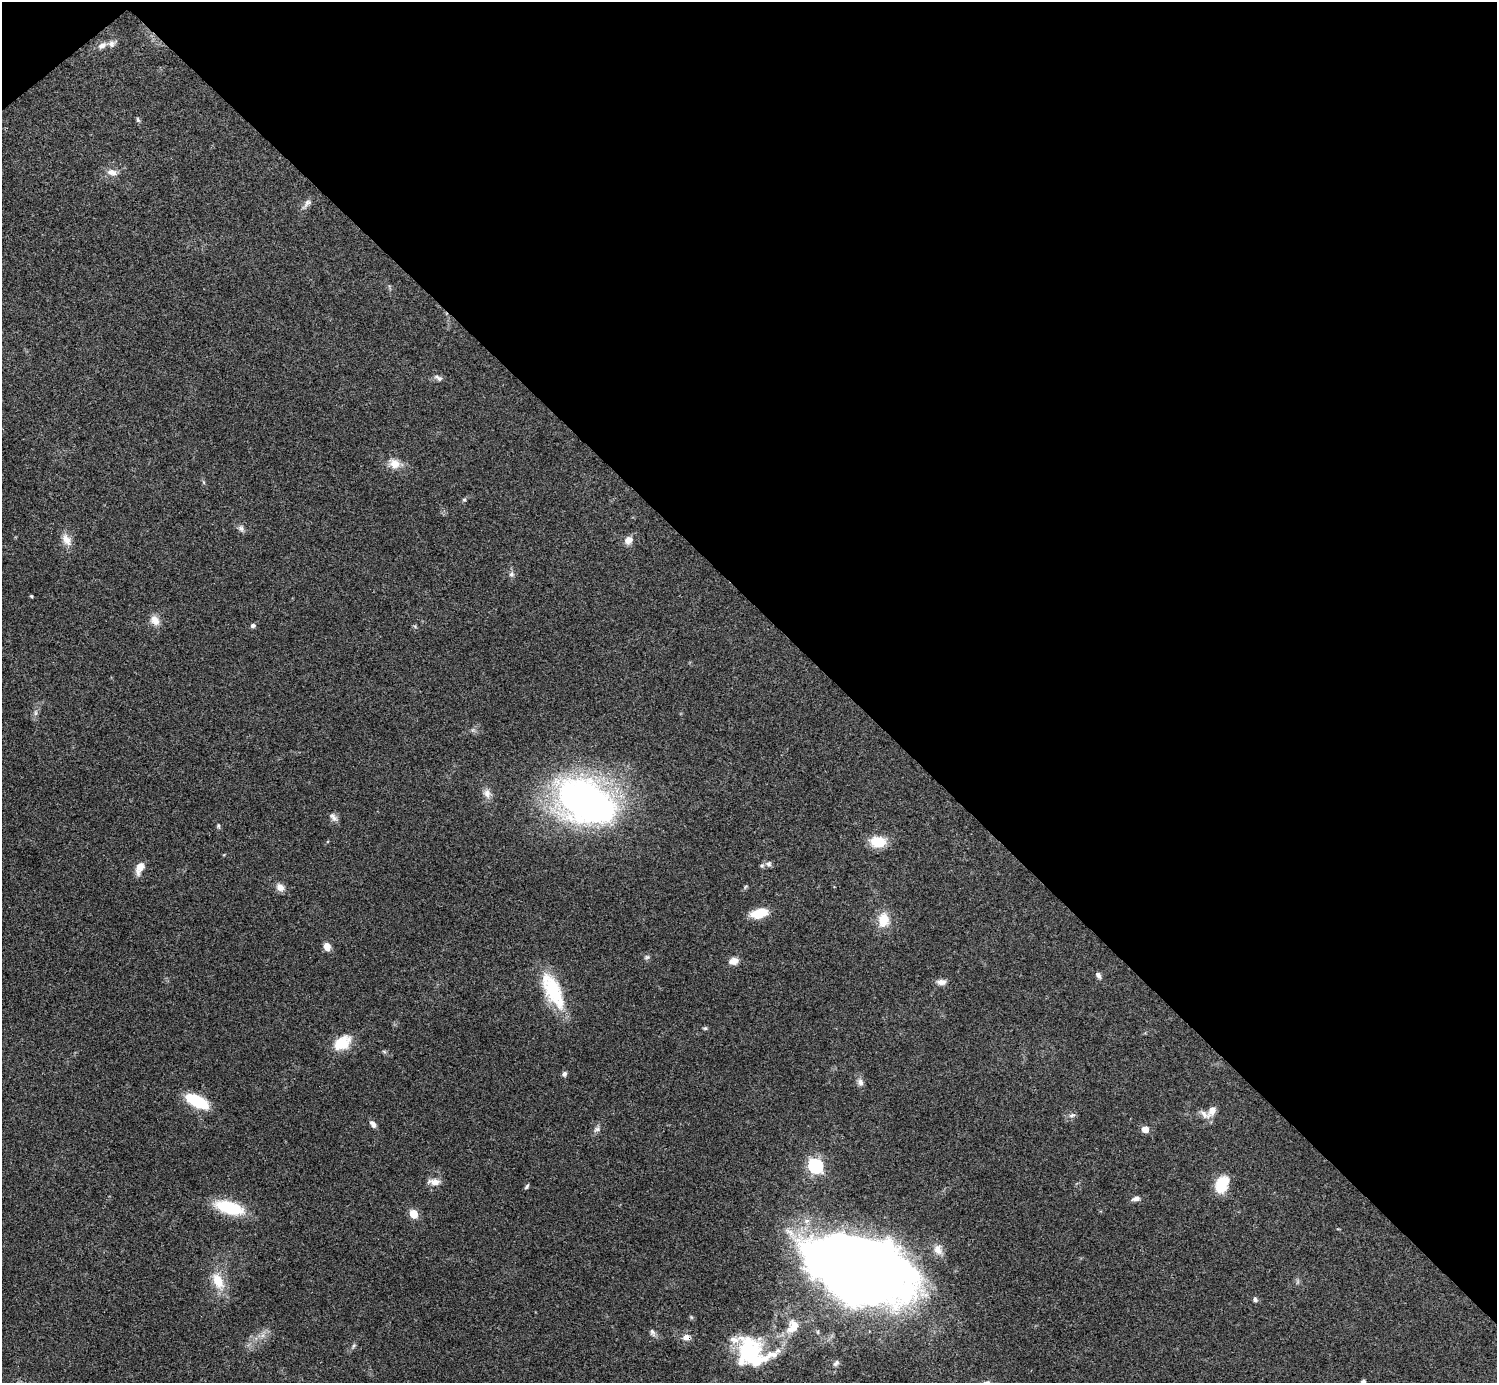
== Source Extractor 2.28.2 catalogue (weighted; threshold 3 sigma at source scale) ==
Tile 3 of 4 x 4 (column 3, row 1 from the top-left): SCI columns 2991-4485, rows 4300-5680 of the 5980 x 5979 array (HDU 1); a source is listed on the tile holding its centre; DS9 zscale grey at full resolution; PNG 1499 x 1385 px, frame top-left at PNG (2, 2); no overlay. Shown black and unused: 44% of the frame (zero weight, under 3 of 4 exposures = <1% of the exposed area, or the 3 px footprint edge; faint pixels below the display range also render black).
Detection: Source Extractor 2.28.2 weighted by HDU 2 'WHT'; one run over the whole footprint, this tile lists its part. Background 0.0612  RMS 0.0056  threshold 0.0251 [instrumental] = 3 sigma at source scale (4.5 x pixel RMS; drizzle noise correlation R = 1.50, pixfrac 1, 0.05/0.05 arcsec/px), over >= 5 px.
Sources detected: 72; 2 too faint to see at this stretch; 2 inside a brighter object's white glare — not listed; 5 inside a brighter listed object's ellipse — not listed separately; the other 63 listed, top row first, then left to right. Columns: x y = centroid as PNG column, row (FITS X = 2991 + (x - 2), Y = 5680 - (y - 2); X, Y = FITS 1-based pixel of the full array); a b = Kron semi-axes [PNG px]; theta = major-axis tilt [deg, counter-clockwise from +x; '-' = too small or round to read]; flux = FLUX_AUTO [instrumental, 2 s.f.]
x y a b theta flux
102 45 12 7 27 3.4
138 120 8 5 -71 0.97
112 172 16 9 -14 4.3
307 204 18 7 50 2.9
438 378 11 6 -28 2
394 463 16 12 -23 7
203 482 6 4 -70 0.76
464 500 6 5 - 0.88
241 528 10 8 -47 2.1
67 540 19 11 -58 5.3
628 540 10 9 - 4.4
511 574 9 7 -81 1.8
31 596 4 3 - 0.63
155 620 14 10 -59 5.2
253 625 6 5 - 1.5
415 626 5 5 - 0.79
35 713 10 4 90 1.6
487 793 14 10 -76 4.1
585 800 51 34 -23 290
333 817 13 7 -48 2.5
218 826 6 4 -71 0.86
878 842 16 11 -3 14
768 864 8 8 - 1.7
140 868 15 8 68 5.7
280 887 11 9 -35 3.8
745 887 8 4 36 0.83
759 913 16 8 13 16
883 920 20 14 86 11
327 946 8 7 - 4.7
647 957 8 5 10 1.2
734 961 11 8 12 4.6
1098 975 9 6 -63 1.9
941 982 13 7 2 3.2
553 990 45 18 -65 34
705 1028 6 4 0 0.89
342 1043 19 13 36 16
384 1051 6 4 -20 0.78
564 1074 7 6 - 1.5
860 1082 12 8 -70 2.6
197 1101 22 9 -27 32
1212 1110 14 9 58 4.6
1072 1115 10 5 13 1.6
373 1124 10 6 -53 2.3
597 1129 11 7 37 2
1145 1129 5 5 - 11
815 1166 7 6 - 120
434 1182 16 8 -3 4.3
1222 1184 15 10 65 21
527 1186 7 4 55 1
1136 1198 9 6 12 2.5
229 1207 29 12 -16 31
413 1214 5 5 - 21
938 1250 15 11 -66 4.9
857 1269 81 51 -22 880
218 1281 25 13 -65 13
1255 1299 6 5 - 1.5
793 1326 17 12 59 9.4
652 1332 10 6 -69 1.9
686 1337 11 8 -6 3.1
353 1346 8 5 50 1.2
749 1351 37 30 -52 44
836 1363 9 5 45 1.5
1363 1382 4 4 - 1.8
Overlapping masked pixels (flux is a lower limit): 2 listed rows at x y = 686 1337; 749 1351
Isophote crosses this tile's border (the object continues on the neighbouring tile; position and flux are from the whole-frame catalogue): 2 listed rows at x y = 857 1269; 1363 1382